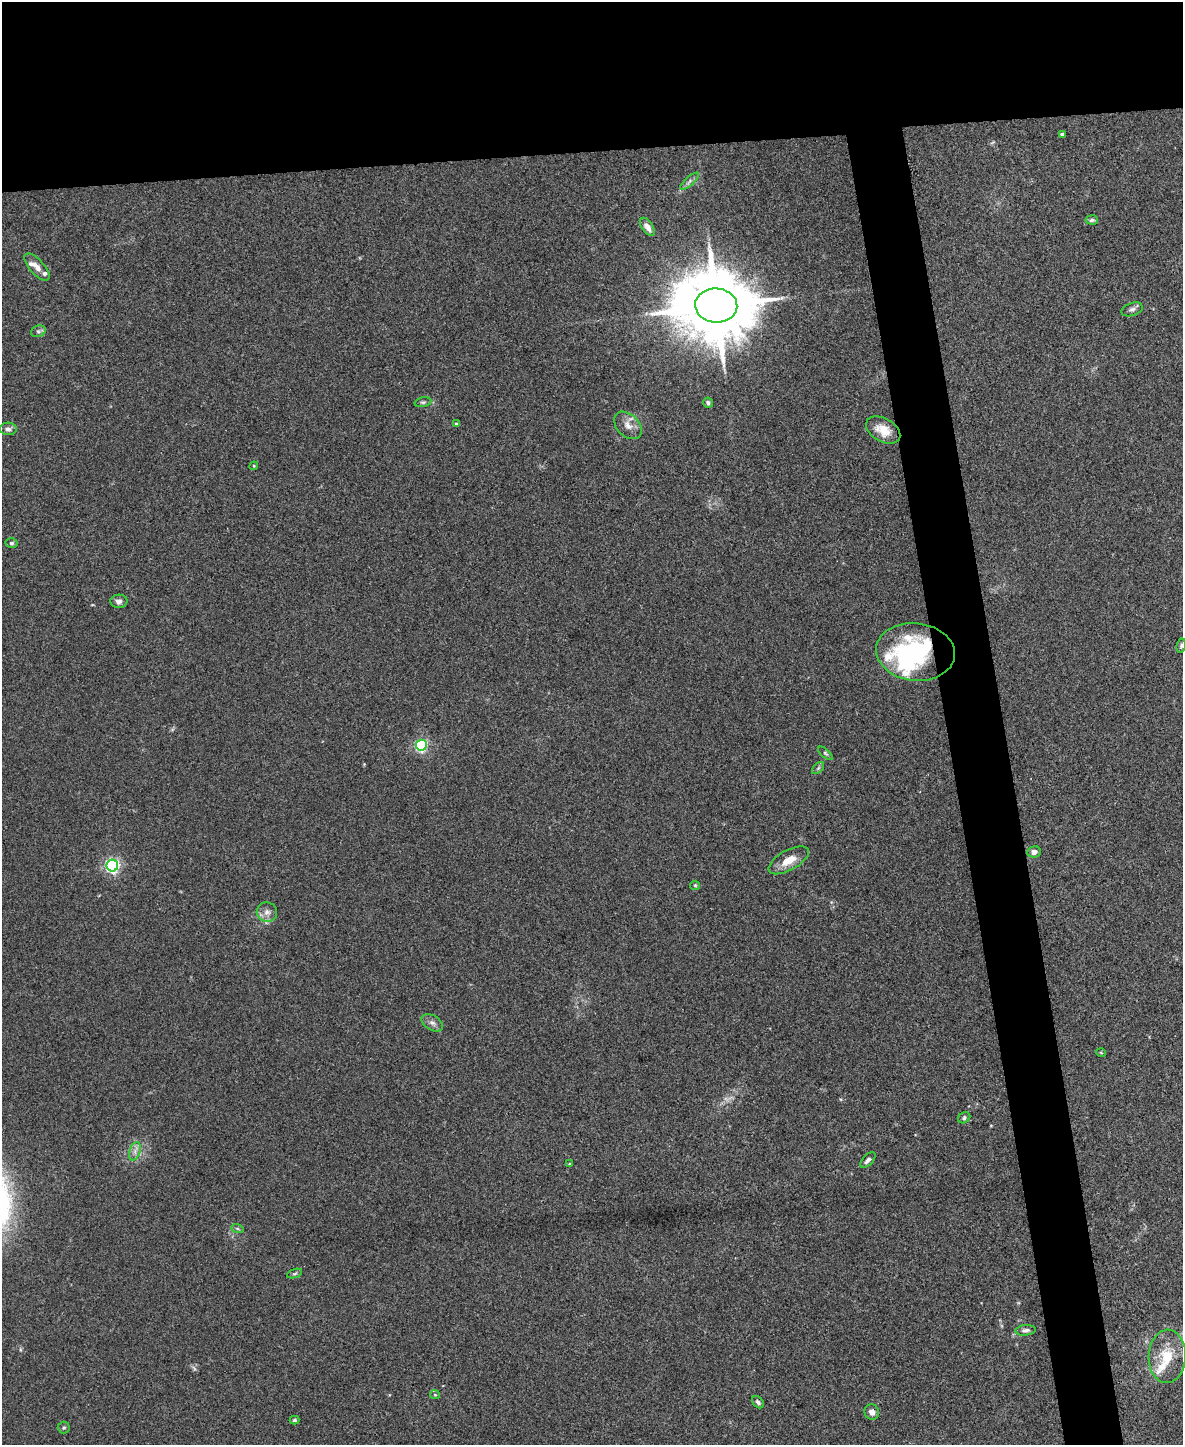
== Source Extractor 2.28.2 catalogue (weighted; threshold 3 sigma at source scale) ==
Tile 2 of 4 x 3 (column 2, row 1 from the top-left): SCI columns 1182-2362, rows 3019-4461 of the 4724 x 4706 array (HDU 1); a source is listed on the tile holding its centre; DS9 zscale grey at full resolution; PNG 1185 x 1447 px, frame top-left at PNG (2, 2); each listed source drawn as its Kron ellipse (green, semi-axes under 4 px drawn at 4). Shown black and unused: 15% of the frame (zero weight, under 3 of 4 exposures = <1% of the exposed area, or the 3 px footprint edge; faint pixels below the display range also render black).
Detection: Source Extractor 2.28.2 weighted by HDU 2 'WHT'; one run over the whole footprint, this tile lists its part. Background 0.0469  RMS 0.0052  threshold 0.0232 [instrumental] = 3 sigma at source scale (4.5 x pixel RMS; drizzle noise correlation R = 1.50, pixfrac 1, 0.05/0.05 arcsec/px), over >= 5 px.
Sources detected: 46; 1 inside a brighter object's white glare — neither listed nor drawn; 3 inside a brighter listed object's ellipse — not listed separately; the other 42 listed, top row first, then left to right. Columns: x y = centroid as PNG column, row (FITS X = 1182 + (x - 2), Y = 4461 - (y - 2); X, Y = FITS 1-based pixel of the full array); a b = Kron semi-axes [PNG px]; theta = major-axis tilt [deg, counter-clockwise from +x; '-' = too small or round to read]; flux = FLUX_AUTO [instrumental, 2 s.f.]
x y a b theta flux
1062 134 4 3 - 1.1
690 181 12 4 41 1.6
1092 220 6 4 -4 1.2
647 227 10 5 -56 3.4
37 267 17 7 -48 3.7
716 306 21 17 -3 6400
1132 309 11 6 18 1.8
38 331 7 5 19 1.3
423 402 8 4 12 0.9
708 403 5 4 - 1.2
456 424 4 3 - 1.1
628 425 16 11 -43 4.6
8 429 8 6 -4 1.6
883 430 18 11 -30 8.5
254 466 4 4 - 0.59
11 543 6 4 2 0.85
119 601 8 6 4 2.1
1181 646 7 4 80 0.97
915 652 39 28 -6 67
421 745 5 5 - 81
825 753 9 3 -40 0.83
818 768 7 4 45 0.91
1034 852 7 5 9 2.5
789 860 22 10 29 7.3
112 866 6 6 - 130
695 885 5 4 - 0.56
267 912 10 9 - 3.1
432 1023 12 7 -31 2.2
1101 1053 5 3 - 0.44
964 1118 6 5 - 1.1
135 1151 9 5 72 2.3
868 1160 9 5 46 1.8
569 1164 4 3 - 0.52
237 1228 6 4 -19 0.75
295 1274 8 3 19 0.81
1025 1330 10 5 5 1.5
1167 1356 26 18 88 16
435 1395 5 4 - 0.61
758 1402 7 5 -46 1.4
872 1412 8 7 - 2.7
294 1420 5 4 - 0.81
64 1427 6 6 - 0.92
Overlapping masked pixels (flux is a lower limit): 3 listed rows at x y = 716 306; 915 652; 872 1412